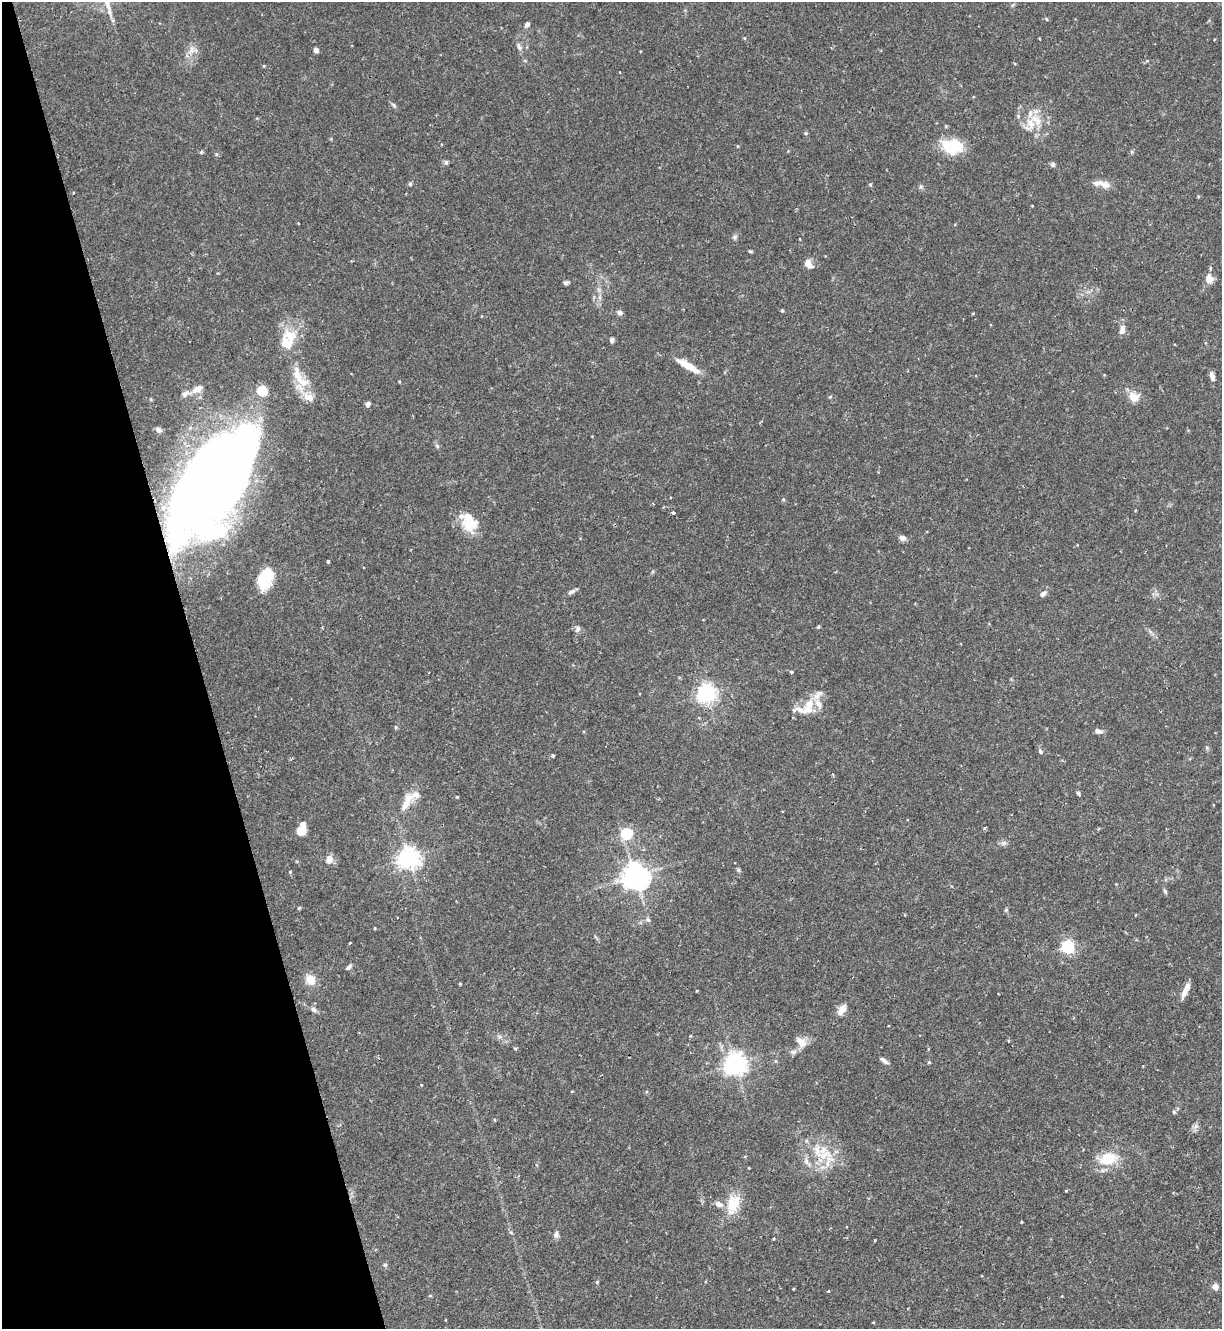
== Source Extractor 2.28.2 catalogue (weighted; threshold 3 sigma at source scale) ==
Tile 5 of 4 x 4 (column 1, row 2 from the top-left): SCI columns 145-1364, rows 2655-3981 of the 5293 x 5308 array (HDU 1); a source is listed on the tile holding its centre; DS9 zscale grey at full resolution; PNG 1224 x 1331 px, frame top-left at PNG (2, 2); no overlay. Shown black and unused: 16% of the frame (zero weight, under 2 of 3 exposures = <1% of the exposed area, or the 3 px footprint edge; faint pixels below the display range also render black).
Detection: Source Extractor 2.28.2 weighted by HDU 2 'WHT'; one run over the whole footprint, this tile lists its part. Background 0.0844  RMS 0.0045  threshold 0.0203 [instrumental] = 3 sigma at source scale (4.5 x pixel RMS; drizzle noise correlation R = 1.50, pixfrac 1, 0.05/0.05 arcsec/px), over >= 5 px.
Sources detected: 115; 1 inside a brighter object's white glare — not listed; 18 inside a brighter listed object's ellipse — not listed separately; the other 96 listed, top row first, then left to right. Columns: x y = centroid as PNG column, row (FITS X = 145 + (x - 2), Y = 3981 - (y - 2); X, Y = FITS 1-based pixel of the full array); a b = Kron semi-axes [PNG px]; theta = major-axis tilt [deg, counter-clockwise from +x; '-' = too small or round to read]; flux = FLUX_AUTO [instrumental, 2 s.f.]
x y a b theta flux
1046 19 5 4 - 0.6
527 25 7 5 51 1.2
519 47 12 4 -66 1.4
191 49 7 4 89 1.4
316 50 5 4 - 2.1
264 66 4 4 - 0.44
394 105 6 5 - 0.8
1036 120 21 10 -37 6.7
805 133 5 3 - 0.53
738 146 4 3 - 0.37
952 146 25 17 -11 15
446 162 6 4 -74 0.72
1053 165 7 6 - 0.89
410 184 5 5 - 0.7
870 184 5 3 - 0.47
1105 185 14 9 -19 3.3
921 187 7 5 70 0.86
735 237 7 5 22 0.99
800 239 3 2 - 0.27
750 251 5 3 - 0.6
809 264 13 8 -53 2.8
1209 278 11 9 -80 3.6
566 283 6 4 25 0.97
782 310 4 4 - 0.56
619 312 8 6 -21 1.3
1122 329 13 7 78 2.5
612 340 6 5 - 1.1
287 343 20 18 -26 8.7
688 366 31 7 -30 7.4
297 375 31 12 -71 11
1212 376 11 5 -74 2.1
197 389 15 8 34 3.9
830 397 5 4 - 0.54
1134 397 14 11 -24 5
368 404 6 5 - 1.4
158 430 9 6 -22 1.4
437 446 7 4 -46 0.75
211 487 115 56 55 510
783 499 5 4 - 0.55
673 513 3 3 - 2
468 518 37 15 -89 9
902 538 8 6 -13 1.9
328 561 3 3 - 0.6
265 578 23 14 70 19
572 592 12 4 32 1.3
1043 594 9 6 35 1.6
818 627 5 4 - 0.59
578 628 7 5 77 1.3
791 672 4 4 - 0.6
706 693 6 6 - 220
808 706 24 11 65 7.3
794 710 5 5 - 0.83
1098 731 8 6 -17 1.8
1040 751 7 5 -67 0.98
553 755 4 4 - 0.63
1078 793 5 4 - 0.71
457 797 4 3 - 0.43
407 802 32 10 67 7.4
984 828 4 3 - 0.84
301 830 9 8 - 6.8
627 833 6 5 - 35
1004 843 6 6 - 1.1
409 858 7 7 - 290
329 859 11 8 77 2.9
738 870 6 4 -60 0.69
290 872 4 3 - 0.39
635 876 8 7 - 520
1165 891 7 4 -47 0.69
299 908 4 4 - 0.49
648 920 6 4 -19 0.7
350 943 3 2 - 0.51
1068 947 6 5 - 71
349 967 8 5 49 1.1
310 979 8 7 - 7.7
1184 992 15 8 62 3.3
313 1009 8 6 -44 1.4
841 1010 15 9 58 3.3
801 1042 16 11 -37 4
794 1052 8 6 2 1.4
884 1061 11 5 -38 1.7
929 1062 4 4 - 0.43
735 1064 7 7 - 320
1174 1112 5 5 - 0.61
495 1120 4 3 - 0.38
1196 1126 7 4 18 1
817 1151 21 11 -75 8
1108 1159 18 13 12 14
733 1204 24 15 72 11
556 1234 10 6 82 1.3
875 1240 4 2 - 0.32
385 1265 6 6 - 0.91
597 1282 5 4 - 0.52
1215 1287 5 4 - 5.1
793 1289 3 2 - 0.33
828 1291 3 3 - 0.4
430 1295 5 3 - 0.41